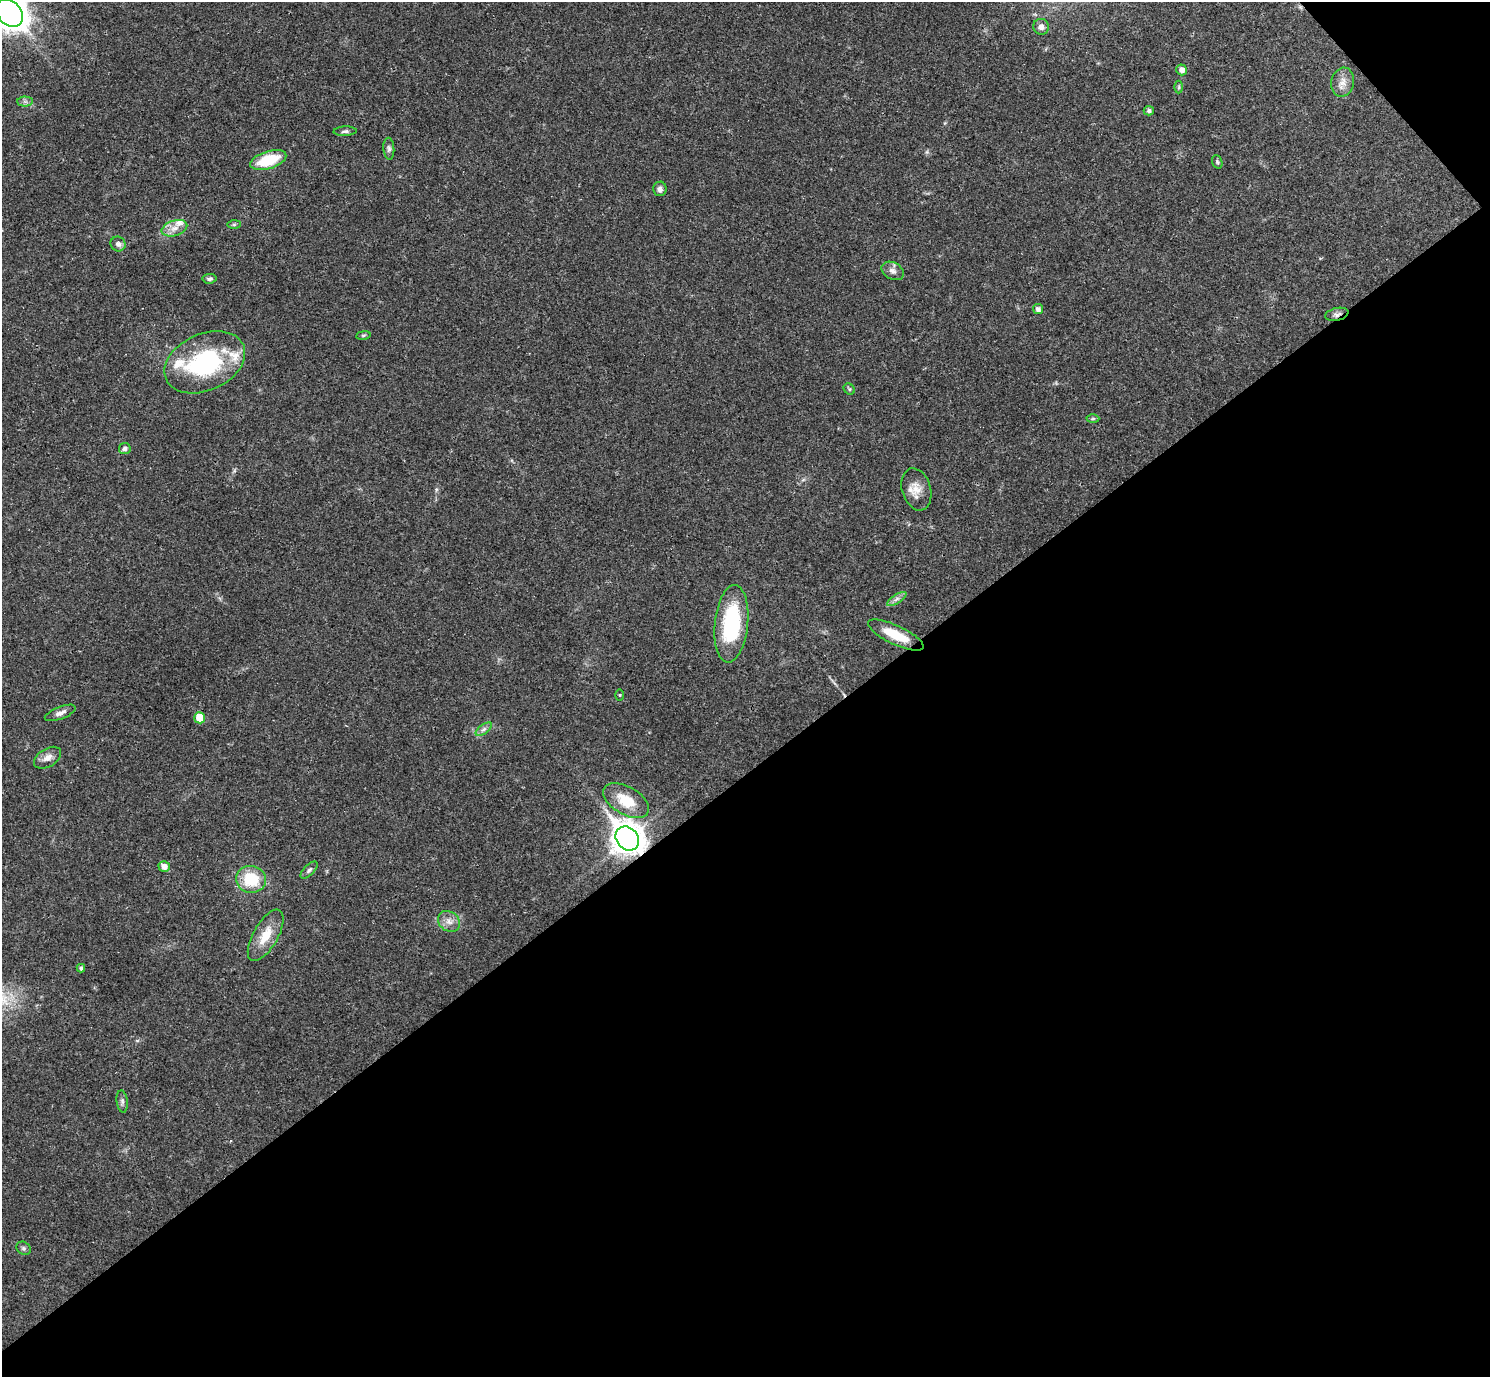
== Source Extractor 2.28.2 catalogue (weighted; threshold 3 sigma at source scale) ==
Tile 12 of 4 x 4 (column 4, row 3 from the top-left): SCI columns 4465-5952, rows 1531-2905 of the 5955 x 5951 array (HDU 1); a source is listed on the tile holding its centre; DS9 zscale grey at full resolution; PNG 1492 x 1379 px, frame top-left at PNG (2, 2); each listed source drawn as its Kron ellipse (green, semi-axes under 4 px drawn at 4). Shown black and unused: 45% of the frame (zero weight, under 3 of 4 exposures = <1% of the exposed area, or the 3 px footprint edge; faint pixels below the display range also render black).
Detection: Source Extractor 2.28.2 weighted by HDU 2 'WHT'; one run over the whole footprint, this tile lists its part. Background 0.0352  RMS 0.0026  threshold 0.0118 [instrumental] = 3 sigma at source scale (4.5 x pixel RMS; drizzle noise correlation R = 1.50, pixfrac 1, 0.05/0.05 arcsec/px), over >= 5 px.
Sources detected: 49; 2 cosmic-ray / hot-pixel residue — neither listed nor drawn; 4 inside a brighter listed object's ellipse — not listed separately; the other 43 listed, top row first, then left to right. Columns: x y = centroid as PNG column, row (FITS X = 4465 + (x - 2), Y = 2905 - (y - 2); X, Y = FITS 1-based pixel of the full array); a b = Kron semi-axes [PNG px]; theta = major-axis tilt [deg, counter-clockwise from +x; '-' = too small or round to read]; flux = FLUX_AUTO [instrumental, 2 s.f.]
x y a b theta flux
9 13 15 11 -50 410
1041 27 8 8 - 1.4
1182 70 5 5 - 1.5
1343 82 15 11 75 2.4
1179 87 6 4 90 0.37
25 101 7 5 -1 0.7
1149 111 5 4 - 0.68
345 131 11 5 3 0.66
389 149 11 5 -86 0.72
268 160 19 8 18 9.8
1217 162 7 5 -70 0.43
660 189 7 6 - 0.91
234 224 7 4 1 0.4
174 228 13 7 17 2.2
118 244 8 7 - 0.95
893 271 12 8 -29 1.4
209 279 7 5 6 0.66
1038 309 5 5 - 0.96
1337 314 12 6 12 1.1
363 335 7 3 8 0.34
205 362 42 28 24 32
849 389 6 5 - 0.41
1093 419 6 4 1 0.39
125 449 6 5 - 0.89
916 489 21 14 -73 3.6
897 599 11 4 34 0.93
731 624 39 16 84 22
896 635 30 9 -25 6.8
620 695 5 4 - 0.25
60 713 16 6 21 1.4
200 718 5 5 - 6
484 729 9 4 35 0.81
48 758 15 9 31 2
626 801 25 14 -30 7.3
627 839 13 10 -50 390
164 866 5 5 - 1.8
309 870 11 5 45 0.63
251 879 15 13 -14 9.6
449 921 12 9 -35 1.9
266 935 29 12 60 5.6
81 968 4 4 - 0.66
122 1101 11 5 -83 0.78
23 1248 8 6 -33 0.6
Overlapping masked pixels (flux is a lower limit): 2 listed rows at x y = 1337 314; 627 839
Isophote crosses this tile's border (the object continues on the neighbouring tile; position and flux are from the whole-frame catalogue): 1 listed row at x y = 9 13